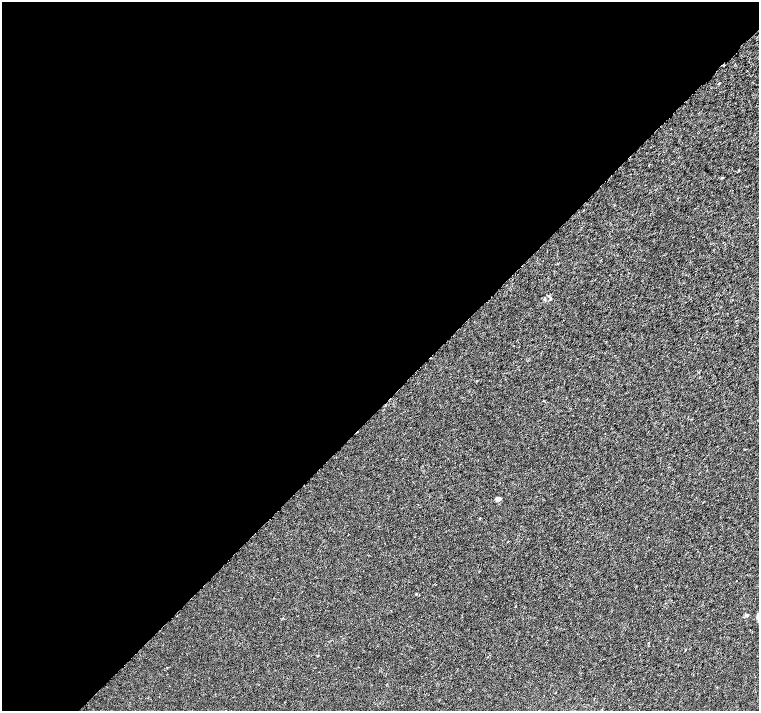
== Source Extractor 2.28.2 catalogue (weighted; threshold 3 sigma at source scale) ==
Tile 5 of 4 x 4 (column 1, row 2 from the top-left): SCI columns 55-1568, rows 3114-4530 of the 6161 x 6161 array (HDU 1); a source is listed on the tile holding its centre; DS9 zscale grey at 2 x 2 block average (1 PNG px = mean of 2 x 2 image px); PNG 761 x 713 px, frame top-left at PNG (2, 2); no overlay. Shown black and unused: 57% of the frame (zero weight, under 3 of 6 exposures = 3% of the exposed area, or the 3 px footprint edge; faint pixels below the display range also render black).
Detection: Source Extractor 2.28.2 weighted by HDU 2 'WHT'; one run over the whole footprint, this tile lists its part. Background 8.20e-04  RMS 0.0013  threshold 0.00539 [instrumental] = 3 sigma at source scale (4.09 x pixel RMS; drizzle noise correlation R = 1.36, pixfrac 0.8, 0.0396/0.0396 arcsec/px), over >= 5 px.
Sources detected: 11; all 11 listed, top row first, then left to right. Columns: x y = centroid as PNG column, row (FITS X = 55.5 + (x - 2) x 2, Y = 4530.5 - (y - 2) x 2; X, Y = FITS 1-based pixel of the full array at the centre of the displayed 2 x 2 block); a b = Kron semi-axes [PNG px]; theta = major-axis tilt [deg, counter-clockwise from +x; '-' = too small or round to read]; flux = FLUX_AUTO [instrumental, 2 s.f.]
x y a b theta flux
718 83 3 2 - 0.17
739 170 3 2 - 0.25
545 299 4 3 - 0.32
543 401 2 2 - 0.16
668 467 2 2 - 0.11
643 479 2 2 - 0.092
498 499 6 5 - 0.72
416 594 3 2 - 0.17
747 615 5 4 - 0.5
758 616 7 3 -85 1.1
685 650 3 2 - 0.12
Isophote crosses this tile's border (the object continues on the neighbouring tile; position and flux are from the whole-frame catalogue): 1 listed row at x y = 758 616
Diffuse or blended objects may show on this block-average render without a row.